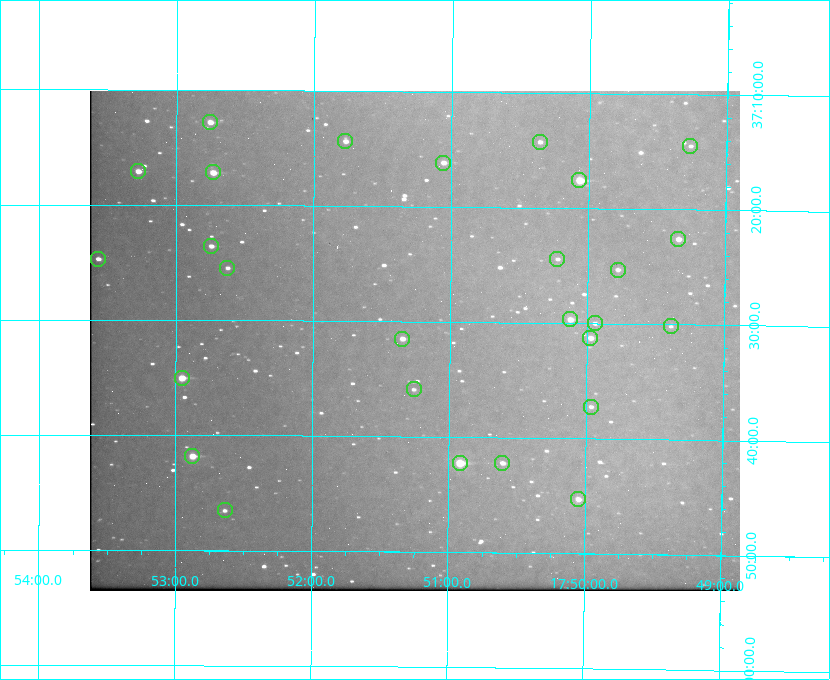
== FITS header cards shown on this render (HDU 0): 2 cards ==
NAXIS1  =                  650 / Width of table row in bytes
NAXIS2  =                  500 / Number of rows in table

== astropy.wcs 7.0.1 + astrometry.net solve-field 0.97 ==
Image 650 x 500 px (HDU 0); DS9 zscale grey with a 90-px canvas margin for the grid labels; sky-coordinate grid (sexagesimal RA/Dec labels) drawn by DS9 from the SOLVED WCS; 27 Tycho-2 reference stars matched to detected sources circled (green)
Header WCS: none
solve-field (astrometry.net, Tycho-2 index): SOLVED blind (the file carries no WCS)
Solved WCS: RA---TAN-SIP/DEC--TAN-SIP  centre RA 17:51:15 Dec +37:32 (267.81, +37.53 deg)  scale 5.21 arcsec/px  FOV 56.4' x 43.4'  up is +180 deg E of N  parity flipped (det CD > 0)
(file carries no celestial WCS; the grid is the blind solution)
Tycho-2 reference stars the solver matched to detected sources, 27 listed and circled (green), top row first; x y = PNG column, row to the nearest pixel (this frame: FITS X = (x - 90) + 1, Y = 500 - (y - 93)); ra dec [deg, ICRS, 3 dp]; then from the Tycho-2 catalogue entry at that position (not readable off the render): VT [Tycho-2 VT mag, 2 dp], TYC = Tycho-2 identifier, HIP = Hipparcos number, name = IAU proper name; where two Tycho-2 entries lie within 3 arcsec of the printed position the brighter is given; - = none
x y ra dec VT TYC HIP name
210 124 268.189 +37.213 9.71 2620-542-1 - -
345 143 267.943 +37.240 10.39 2620-505-1 - -
540 144 267.589 +37.238 11.09 2619-212-1 - -
690 148 267.316 +37.242 12.03 2619-611-1 - -
443 165 267.764 +37.270 10.17 2620-784-1 - -
138 173 268.319 +37.285 9.88 2620-536-1 - -
213 174 268.183 +37.286 8.98 2620-786-1 87506 -
579 182 267.517 +37.293 8.96 2619-379-1 - -
678 241 267.335 +37.377 10.60 2619-634-1 - -
211 248 268.186 +37.393 10.44 2620-175-1 - -
98 261 268.392 +37.412 10.60 2620-800-1 - -
557 261 267.555 +37.408 11.50 2619-358-1 - -
227 270 268.156 +37.424 11.25 2620-712-1 - -
618 272 267.445 +37.422 11.17 2619-451-1 - -
570 321 267.531 +37.495 10.07 2619-274-1 - -
595 325 267.485 +37.500 11.33 2619-40-1 - -
671 328 267.347 +37.503 12.15 3088-638-1 - -
590 340 267.494 +37.522 10.35 3088-270-1 - -
402 341 267.836 +37.525 9.96 3089-889-1 - -
182 380 268.239 +37.584 8.64 3089-755-1 - -
414 391 267.815 +37.598 11.54 3089-1081-1 - -
591 409 267.491 +37.621 11.40 3088-1284-1 - -
192 458 268.219 +37.697 8.93 3089-671-1 - -
460 465 267.730 +37.705 8.13 3089-1203-1 87349 -
502 465 267.652 +37.703 11.04 3089-693-1 - -
578 501 267.512 +37.755 10.10 3089-2332-1 - -
225 512 268.159 +37.775 11.22 3089-2245-1 - -